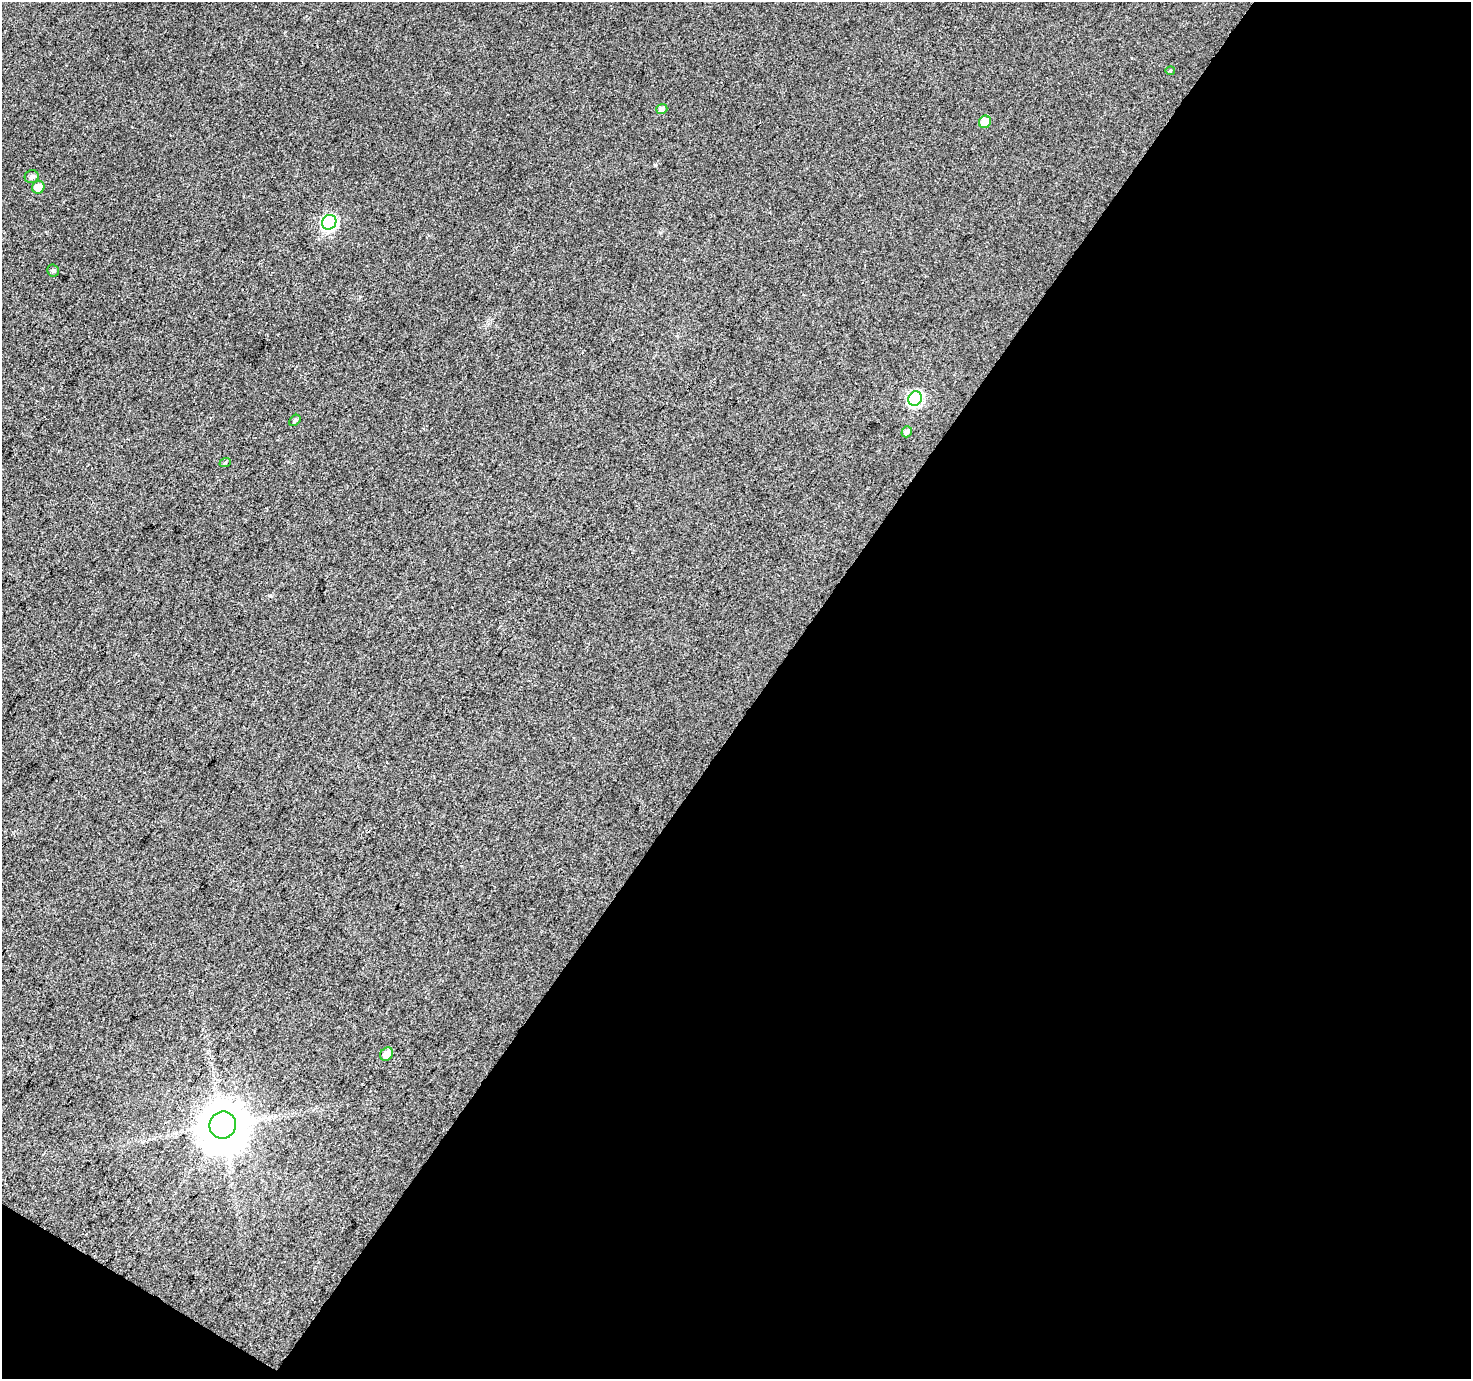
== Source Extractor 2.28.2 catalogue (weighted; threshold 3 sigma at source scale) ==
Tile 4 of 2 x 2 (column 2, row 2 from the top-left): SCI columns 1472-2940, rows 118-1494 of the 2941 x 2969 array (HDU 1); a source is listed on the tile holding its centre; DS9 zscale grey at full resolution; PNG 1473 x 1381 px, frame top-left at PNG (2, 2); each listed source drawn as its Kron ellipse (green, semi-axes under 4 px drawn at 4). Shown black and unused: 49% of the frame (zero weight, under 3 of 4 exposures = <1% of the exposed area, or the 3 px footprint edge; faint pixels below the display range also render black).
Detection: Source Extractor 2.28.2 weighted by HDU 2 'WHT'; one run over the whole footprint, this tile lists its part. Background 0.0273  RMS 0.011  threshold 0.0513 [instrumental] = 3 sigma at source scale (4.5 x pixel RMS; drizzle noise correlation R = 1.50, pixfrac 1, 0.0396/0.0396 arcsec/px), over >= 5 px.
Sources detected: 13; all 13 listed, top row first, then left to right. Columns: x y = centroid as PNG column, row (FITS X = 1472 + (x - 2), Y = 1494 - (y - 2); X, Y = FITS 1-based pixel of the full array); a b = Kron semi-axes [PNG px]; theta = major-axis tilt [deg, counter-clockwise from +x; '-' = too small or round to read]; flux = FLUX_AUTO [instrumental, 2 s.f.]
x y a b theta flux
1170 71 5 4 - 1.3
662 109 5 5 - 4.9
985 122 6 6 - 16
32 177 7 6 - 3.8
38 187 6 6 - 11
329 222 8 6 53 160
53 270 6 6 - 2.5
915 398 7 6 - 150
295 420 6 4 43 2.5
907 432 6 5 - 3.9
225 463 6 3 20 1.3
387 1054 7 6 - 10
223 1125 14 13 - 4500
Unlisted compact peaks at least as high as the median listed source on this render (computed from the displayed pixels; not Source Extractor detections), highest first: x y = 655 165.